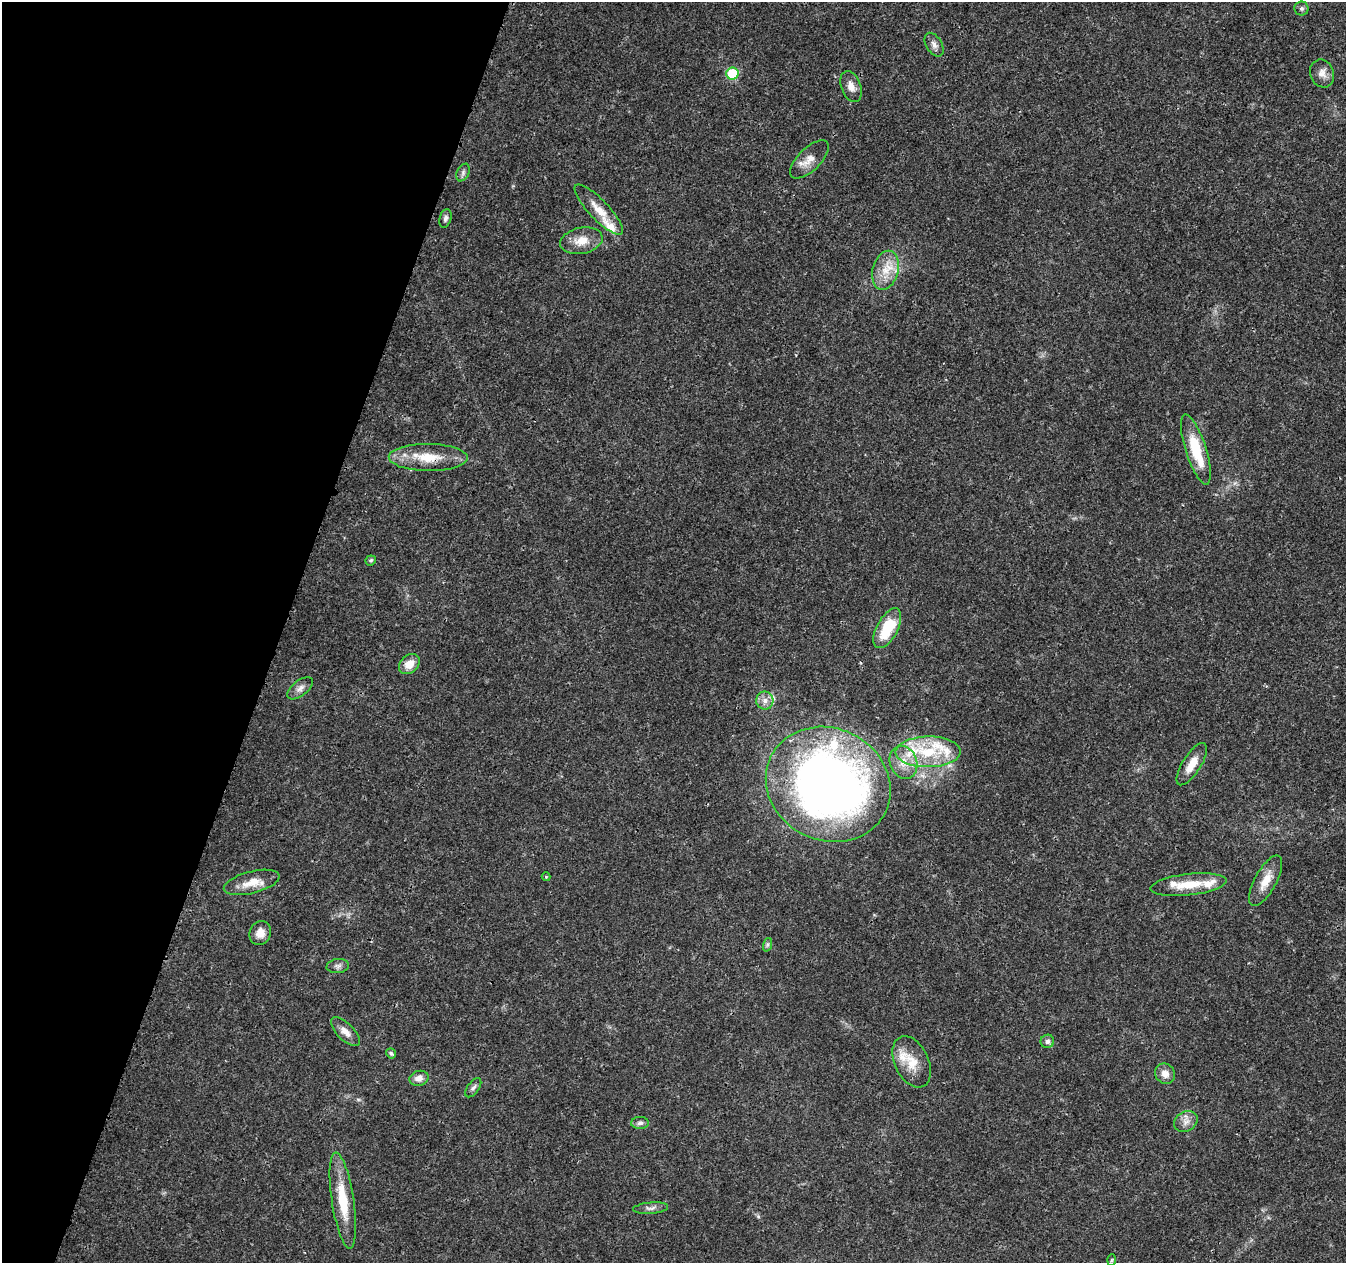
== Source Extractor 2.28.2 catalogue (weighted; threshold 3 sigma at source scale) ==
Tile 9 of 4 x 4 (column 1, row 3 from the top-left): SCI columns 11-1354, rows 1543-2803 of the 5392 x 5545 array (HDU 1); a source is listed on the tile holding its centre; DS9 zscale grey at full resolution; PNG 1348 x 1265 px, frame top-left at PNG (2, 2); each listed source drawn as its Kron ellipse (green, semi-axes under 4 px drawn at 4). Shown black and unused: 21% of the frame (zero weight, under 3 of 4 exposures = <1% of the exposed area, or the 3 px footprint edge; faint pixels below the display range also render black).
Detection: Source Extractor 2.28.2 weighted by HDU 2 'WHT'; one run over the whole footprint, this tile lists its part. Background 0.0266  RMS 0.0019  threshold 0.00874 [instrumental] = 3 sigma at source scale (4.5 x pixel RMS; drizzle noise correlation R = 1.50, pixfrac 1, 0.0396/0.0396 arcsec/px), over >= 5 px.
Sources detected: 49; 8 inside a brighter listed object's ellipse — not listed separately; the other 41 listed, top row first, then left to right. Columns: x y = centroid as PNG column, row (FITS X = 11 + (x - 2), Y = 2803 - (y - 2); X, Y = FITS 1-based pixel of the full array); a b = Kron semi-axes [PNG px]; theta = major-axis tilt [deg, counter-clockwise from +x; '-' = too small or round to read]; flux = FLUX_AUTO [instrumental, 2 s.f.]
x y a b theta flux
1301 9 7 7 - 0.48
934 45 13 8 -58 0.97
1322 73 14 12 -69 1.5
732 74 6 6 - 11
851 87 16 10 -69 1.6
809 159 25 11 44 2.3
463 172 9 6 65 0.58
599 210 33 10 -46 3.4
445 218 9 6 73 0.62
581 241 21 13 11 3.1
886 270 20 13 75 3.7
1196 449 37 10 -72 7.9
428 457 39 13 -1 6.2
371 560 5 4 - 0.36
887 628 22 10 61 7.6
409 664 11 8 42 2.4
300 688 15 7 38 1.1
765 701 9 8 - 1.2
928 752 32 15 1 9.9
903 762 17 13 -69 3.1
1192 764 24 9 58 2.8
828 784 64 56 -26 160
546 877 4 4 - 0.2
1266 881 28 11 61 3.2
252 882 29 11 14 3.5
1189 885 38 10 6 4.9
260 933 12 10 68 1.7
767 945 7 4 72 0.33
338 966 11 7 6 0.71
345 1032 18 8 -45 1.6
1047 1041 7 6 - 0.61
391 1053 5 4 - 0.33
912 1062 27 17 -65 4.4
1165 1074 11 9 -50 1.5
419 1078 10 7 14 1.2
473 1088 11 5 54 0.62
1186 1122 12 9 30 1.4
640 1123 9 6 2 0.63
343 1200 48 11 -81 7.6
651 1208 17 5 5 0.85
1111 1260 6 4 87 0.24
Overlapping masked pixels (flux is a lower limit): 1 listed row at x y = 428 457